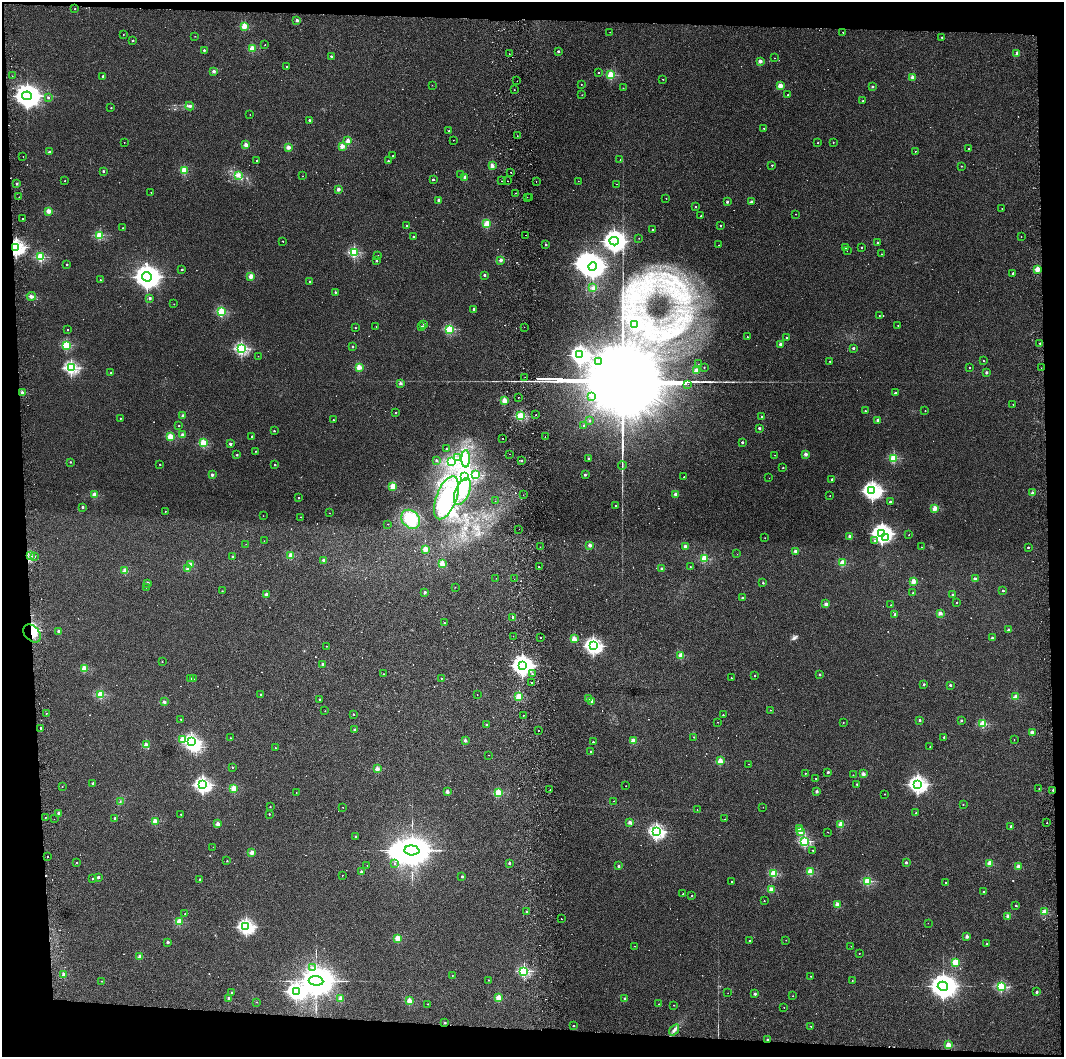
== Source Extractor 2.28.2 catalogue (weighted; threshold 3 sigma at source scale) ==
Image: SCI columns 60-4304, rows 4-4222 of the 4361 x 4228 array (HDU 1 of 3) = the unmasked area's bounding box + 8 px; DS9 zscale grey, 4 x 4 block average (1 PNG px = mean of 4 x 4 image px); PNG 1066 x 1059 px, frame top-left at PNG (2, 2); each listed source drawn as its Kron ellipse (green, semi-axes under 4 px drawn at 4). Shown black and unused: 8% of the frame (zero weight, under 2 of 3 exposures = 3% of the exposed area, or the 3 px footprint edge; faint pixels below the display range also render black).
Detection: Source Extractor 2.28.2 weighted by HDU 2 'WHT'. Background 0.0355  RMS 0.0063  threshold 0.0283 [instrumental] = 3 sigma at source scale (4.5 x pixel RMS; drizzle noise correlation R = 1.50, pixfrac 1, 0.05/0.05 arcsec/px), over >= 5 px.
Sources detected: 680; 7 too faint to see at this stretch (4 x 4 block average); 16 inside a brighter object's white glare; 11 cosmic-ray / hot-pixel residue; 2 long thin detections or spike segments (spike, bleed or trail) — neither listed nor drawn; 3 coinciding with a brighter row at this scale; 3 inside a brighter listed object's ellipse — not listed separately; of the other 638, all 500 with FLUX_AUTO >= 1.05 (the completeness limit of this list) listed and drawn (138 fainter detections not listed), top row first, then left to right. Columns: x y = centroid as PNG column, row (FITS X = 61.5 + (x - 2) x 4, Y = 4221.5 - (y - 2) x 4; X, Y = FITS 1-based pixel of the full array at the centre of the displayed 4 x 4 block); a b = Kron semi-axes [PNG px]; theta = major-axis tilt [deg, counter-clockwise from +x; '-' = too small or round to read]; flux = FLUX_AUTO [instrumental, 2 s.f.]
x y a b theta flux
75 9 2 2 - 5.7
297 20 2 2 - 35
244 26 2 2 - 170
610 32 2 2 - 2
843 32 2 2 - 1.7
123 35 2 2 - 1.2
195 36 2 2 - 2.7
942 37 2 2 - 7.6
133 40 2 2 - 8.3
265 45 2 2 - 2
252 48 2 2 - 150
204 50 2 2 - 13
558 51 2 2 - 15
509 54 2 2 - 1.3
1017 54 2 2 - 65
331 56 2 2 - 17
774 58 2 2 - 1.1
760 61 2 2 - 61
287 66 2 2 - 7
214 71 2 2 - 40
599 72 2 2 - 8.1
611 75 2 2 - 250
12 76 2 2 - 1.2
103 76 2 2 - 16
913 77 2 2 - 77
663 79 2 2 - 4
517 81 2 2 - 2.4
581 84 2 2 - 3
432 85 2 2 - 1.3
780 85 2 2 - 94
872 87 2 2 - 17
623 88 2 2 - 2.3
514 90 2 2 - 1.1
582 95 2 2 - 1.5
788 95 2 2 - 1.9
27 96 5 4 - 5500
48 98 2 2 - 13
863 101 2 2 - 7.2
190 106 4 3 - 7.2
111 108 2 2 - 4.9
250 114 2 2 - 1.1
309 120 2 2 - 13
764 128 2 2 - 6.8
449 131 2 2 - 15
517 136 2 2 - 1.6
453 140 2 2 - 1.7
348 141 2 2 - 97
124 142 2 2 - 1.3
818 143 2 2 - 2.8
833 143 2 2 - 2.2
246 145 2 2 - 82
342 146 2 2 - 92
288 147 2 2 - 77
969 148 2 2 - 2.5
915 151 2 2 - 3
49 152 2 2 - 18
23 156 2 2 - 1.2
393 156 2 2 - 3.4
620 160 2 2 - 1.9
257 161 2 2 - 5
388 161 2 2 - 7.6
772 165 2 2 - 6.1
492 166 2 2 - 74
961 166 2 2 - 4.5
184 170 2 2 - 170
103 171 2 2 - 16
511 172 2 2 - 2.4
238 175 3 2 - 4
460 175 2 2 - 4.3
302 176 2 2 - 1.2
465 177 2 2 - 46
433 180 2 2 - 11
65 181 2 2 - 1.6
501 181 2 2 - 3.1
507 181 2 2 - 2.9
536 181 2 2 - 1.9
578 181 2 2 - 2.8
17 184 2 2 - 20
616 184 2 2 - 1.3
338 189 2 2 - 48
151 192 2 2 - 1.7
516 193 2 2 - 1.5
19 197 2 2 - 2.9
527 197 2 2 - 1.6
530 197 2 2 - 4.9
666 198 2 2 - 2.2
439 200 2 2 - 45
727 202 2 2 - 20
751 202 2 2 - 28
696 207 2 2 - 6.6
1002 208 2 2 - 1.7
48 211 2 2 - 97
796 214 2 2 - 3
701 216 2 2 - 4.4
22 219 2 2 - 3.2
487 224 2 2 - 170
720 225 2 2 - 6.6
407 226 2 2 - 18
123 228 2 2 - 2.8
652 230 2 2 - 6.8
100 235 2 2 - 280
526 235 2 2 - 7.4
1021 236 2 2 - 1.5
413 237 2 2 - 10
639 238 2 2 - 1.2
283 241 2 2 - 3.2
614 241 4 4 - 3700
877 242 2 2 - 10
546 245 2 2 - 19
719 245 2 2 - 1.1
16 247 2 2 - 1400
846 247 2 2 - 9
861 247 2 2 - 8.1
847 251 2 2 - 1.1
354 252 2 2 - 390
881 254 2 2 - 3.1
378 256 2 2 - 1.4
41 257 2 2 - 310
501 260 2 2 - 49
376 261 2 2 - 12
67 264 2 2 - 8
593 266 4 4 - 3500
182 269 2 2 - 11
1037 269 2 2 - 120
1013 273 2 2 - 18
484 275 2 2 - 20
251 276 2 2 - 98
147 277 5 4 - 5700
100 280 2 2 - 1.5
310 281 2 2 - 7
593 288 4 3 - 7.6
335 292 2 2 - 9.6
31 296 4 3 - 9.5
150 298 2 2 - 24
174 304 2 2 - 2.8
474 309 2 2 - 20
221 312 2 2 - 290
879 316 2 2 - 2
424 324 2 2 - 19
635 325 2 2 - 15
898 325 2 2 - 1.4
376 326 2 2 - 1.5
422 327 2 2 - 22
524 327 2 2 - 1.8
355 328 2 2 - 6.8
450 329 2 2 - 330
67 330 2 2 - 5.8
747 337 2 2 - 1.6
787 338 2 2 - 20
1040 343 2 2 - 7.8
780 344 2 2 - 35
66 345 2 2 - 260
352 347 2 2 - 11
853 348 2 2 - 21
241 349 2 2 - 690
580 355 3 2 - 1500
258 356 2 2 - 1.3
599 361 2 2 - 4.1
830 361 2 2 - 5.3
983 361 2 2 - 2.6
698 364 2 2 - 1.2
359 367 2 2 - 130
704 367 2 2 - 3.3
969 367 2 2 - 5.5
71 368 2 2 - 760
1041 368 2 2 - 1.1
697 371 2 2 - 130
986 372 2 2 - 26
111 373 2 2 - 15
525 377 2 2 - 2.2
400 383 2 2 - 35
688 384 2 2 - 1.9
22 393 2 2 - 48
895 393 2 2 - 13
592 396 2 2 - 23
518 397 2 2 - 2.4
504 400 2 2 - 110
1013 404 2 2 - 2.8
865 411 2 2 - 3.2
925 411 2 2 - 2.4
395 413 2 2 - 5.6
183 415 2 2 - 32
536 415 2 2 - 2.5
521 416 2 2 - 360
762 417 2 2 - 27
120 418 2 2 - 3.4
333 420 2 2 - 5.7
877 420 2 2 - 22
589 421 2 2 - 9.8
583 425 2 2 - 3.5
179 426 2 2 - 3.7
759 428 2 2 - 22
274 431 2 2 - 7.6
183 435 2 2 - 58
170 436 2 2 - 150
252 436 2 2 - 7.4
545 437 2 2 - 2.5
503 438 2 2 - 2.1
742 442 2 2 - 15
203 443 2 2 - 240
230 444 2 2 - 29
446 449 2 2 - 9.4
255 451 2 2 - 3.1
509 454 2 2 - 1.4
806 454 2 2 - 50
237 455 2 2 - 10
775 455 2 2 - 1.9
458 458 2 2 - 1.7
588 458 2 2 - 7.4
894 458 2 2 - 300
466 459 8 3 90 22
436 460 2 2 - 13
452 461 3 2 - 12
521 461 2 2 - 12
70 462 2 2 - 7
160 464 2 2 - 6.9
275 465 2 2 - 7.3
622 466 4 2 - 3
783 468 2 2 - 4.9
212 475 2 2 - 36
476 475 2 2 - 380
585 475 2 2 - 15
464 477 3 2 - 6.6
684 477 2 2 - 3.9
769 478 2 2 - 1.2
832 479 2 2 - 11
393 486 2 2 - 180
872 491 3 3 - 1800
462 492 14 7 65 57
1032 493 2 2 - 32
676 494 2 2 - 54
94 495 2 2 - 130
523 495 2 2 - 3.1
830 496 2 2 - 1.3
299 498 2 2 - 7.7
446 498 23 10 69 230
495 501 2 2 - 1.1
890 501 2 2 - 14
615 505 2 2 - 4.4
83 507 2 2 - 24
935 508 2 2 - 110
165 511 2 2 - 1.9
329 513 2 2 - 1.2
263 516 2 2 - 1.2
300 517 2 2 - 2.9
411 519 10 8 -47 120
388 524 2 2 - 3
519 529 2 2 - 1.7
882 533 3 3 - 2400
909 535 2 2 - 1.8
850 536 2 2 - 59
765 538 2 2 - 2.1
886 538 4 2 - 97
264 541 2 2 - 1.1
875 541 2 2 - 12
246 544 2 2 - 1.1
590 545 2 2 - 56
685 546 2 2 - 59
540 547 2 2 - 1.4
921 547 2 2 - 2.6
1028 547 2 2 - 12
425 549 2 2 - 110
796 551 2 2 - 40
737 554 2 2 - 1.1
31 556 2 2 - 2.6
34 556 2 2 - 2.6
291 556 2 2 - 130
233 557 2 2 - 28
704 559 2 2 - 230
324 560 2 2 - 25
843 563 2 2 - 160
190 564 2 2 - 66
442 564 2 2 - 110
539 567 2 2 - 3.6
690 567 2 2 - 3.9
187 569 2 2 - 63
662 569 2 2 - 20
125 571 2 2 - 110
496 578 2 2 - 1.3
514 579 2 2 - 1.3
975 579 2 2 - 47
913 581 2 2 - 100
148 583 2 2 - 26
763 583 2 2 - 11
146 587 2 2 - 3.8
455 587 2 2 - 2.6
222 591 2 2 - 4
1003 591 2 2 - 12
425 592 2 2 - 21
913 593 2 2 - 7.5
266 594 2 2 - 50
953 595 2 2 - 31
742 598 2 2 - 14
957 603 2 2 - 4.3
826 604 2 2 - 52
891 605 2 2 - 4
940 613 2 2 - 58
895 614 2 2 - 34
513 617 2 2 - 27
444 623 2 2 - 7.9
1009 630 2 2 - 30
59 631 2 2 - 28
32 633 10 7 -50 44
513 636 2 2 - 1.9
541 638 2 2 - 2.1
992 638 2 2 - 18
574 639 2 2 - 110
326 646 2 2 - 3
593 646 3 2 - 1400
681 655 2 2 - 150
162 662 2 2 - 4.1
323 665 2 2 - 37
522 665 4 3 - 3100
84 669 2 2 - 150
384 674 2 2 - 1.9
532 674 2 2 - 8.7
820 674 2 2 - 13
755 676 2 2 - 4.9
441 678 2 2 - 3.3
731 678 2 2 - 4.2
191 679 2 2 - 11
194 679 2 2 - 1.4
532 683 2 2 - 8.5
924 684 2 2 - 15
950 685 2 2 - 18
261 694 2 2 - 6.2
101 695 2 2 - 230
477 695 2 2 - 1.1
519 696 2 2 - 160
1016 697 2 2 - 98
319 699 2 2 - 8.3
588 699 2 2 - 33
592 701 2 2 - 36
164 702 2 2 - 38
770 710 2 2 - 3.3
325 711 2 2 - 1.6
46 713 2 2 - 2
353 714 2 2 - 2
523 715 2 2 - 3.7
723 715 2 2 - 5.3
181 719 2 2 - 4.1
919 720 2 2 - 16
961 720 2 2 - 17
717 722 2 2 - 1.5
843 722 2 2 - 2.9
983 724 2 2 - 230
486 725 2 2 - 6.4
40 728 2 2 - 5.8
354 730 2 2 - 15
538 731 2 2 - 2.4
1032 732 2 2 - 65
694 737 2 2 - 5.7
944 737 2 2 - 14
230 738 2 2 - 1.1
1014 739 2 2 - 1.7
182 740 2 2 - 120
465 740 2 2 - 36
633 740 2 2 - 97
191 741 2 2 - 890
593 742 2 2 - 11
146 745 2 2 - 84
930 747 2 2 - 2
275 748 2 2 - 4.5
591 752 2 2 - 22
488 755 2 2 - 1.4
720 761 2 2 - 130
749 764 2 2 - 1.6
232 767 2 2 - 8.5
377 769 2 2 - 81
828 772 2 2 - 18
805 773 2 2 - 4.3
863 774 2 2 - 54
853 775 2 2 - 2.9
816 778 2 2 - 4.7
93 783 2 2 - 16
857 784 2 2 - 5.2
918 784 3 3 - 1700
202 785 3 2 - 1300
626 786 2 2 - 1.8
62 787 2 2 - 3.7
234 788 2 2 - 160
1039 788 2 2 - 1.7
550 790 2 2 - 1.5
1053 790 2 2 - 11
817 791 2 2 - 34
447 792 2 2 - 46
296 793 2 2 - 1.8
498 793 2 2 - 190
884 794 2 2 - 3
120 801 2 2 - 2.3
614 801 2 2 - 2
963 805 2 2 - 4.8
270 807 2 2 - 3.9
343 807 2 2 - 1.4
763 807 2 2 - 1.6
697 810 2 2 - 1.2
58 813 2 2 - 29
916 813 2 2 - 19
181 814 2 2 - 8.3
269 814 2 2 - 8.2
45 817 2 2 - 1.9
115 818 2 2 - 24
54 819 2 2 - 1.4
725 819 2 2 - 2.9
155 821 2 2 - 110
630 822 2 2 - 54
1047 823 2 2 - 3.9
218 824 2 2 - 69
841 824 2 2 - 130
1011 826 2 2 - 24
799 828 2 2 - 49
656 832 2 2 - 1100
800 832 2 2 - 54
828 832 2 2 - 2.7
356 836 2 2 - 9.4
805 841 2 2 - 460
213 847 2 2 - 1.1
412 850 7 5 -3 14000
813 850 2 2 - 2.2
252 853 2 2 - 79
47 857 2 2 - 2.2
227 861 2 2 - 6
906 862 2 2 - 28
77 863 2 2 - 6.3
509 863 2 2 - 20
990 863 2 2 - 110
394 864 2 2 - 1.7
367 865 2 2 - 1.4
618 866 2 2 - 23
1018 866 2 2 - 50
361 872 2 2 - 29
811 872 2 2 - 190
774 873 2 2 - 230
342 875 2 2 - 3.3
462 876 2 2 - 14
98 877 2 2 - 26
92 879 2 2 - 4.8
200 879 2 2 - 8.8
868 881 2 2 - 290
732 882 2 2 - 3
946 882 2 2 - 1.7
771 889 2 2 - 100
984 891 2 2 - 7.6
683 894 2 2 - 5.6
692 896 2 2 - 3.5
764 901 2 2 - 3.9
837 904 2 2 - 78
1016 906 2 2 - 8.2
527 911 2 2 - 5.8
1044 912 2 2 - 140
185 914 2 2 - 3.6
1008 916 2 2 - 54
561 919 2 2 - 4.5
179 922 2 2 - 170
928 923 2 2 - 1.1
246 927 3 2 - 1100
967 937 2 2 - 44
398 938 2 2 - 130
786 940 2 2 - 2.6
750 941 2 2 - 6.7
168 942 2 2 - 28
987 943 2 2 - 5.6
635 946 2 2 - 1.3
851 946 2 2 - 1.6
859 953 2 2 - 3.4
140 957 2 2 - 61
955 962 2 2 - 180
312 967 2 2 - 6.8
524 971 2 2 - 510
64 975 2 2 - 69
452 975 2 2 - 1.4
811 976 2 2 - 1.6
488 980 2 2 - 3.9
102 981 2 2 - 1.9
316 981 7 4 -5 16000
852 981 2 2 - 2.3
943 986 5 4 - 6200
1001 987 2 2 - 350
296 991 3 2 - 1500
231 992 2 2 - 11
1037 992 2 2 - 18
728 993 2 2 - 1.4
755 994 2 2 - 29
793 996 2 2 - 2.5
229 998 2 2 - 40
498 998 2 2 - 120
341 999 2 2 - 85
625 999 2 2 - 36
409 1001 2 2 - 140
257 1002 2 2 - 2.2
428 1004 2 2 - 2.8
659 1004 2 2 - 4.4
674 1005 2 2 - 2.8
784 1007 2 2 - 1.7
445 1023 3 2 - 2.3
573 1026 2 2 - 5.3
811 1026 2 2 - 2.9
674 1030 6 3 54 8.8
767 1039 2 2 - 12
948 1045 2 2 - 140
Overlapping masked pixels (flux is a lower limit): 3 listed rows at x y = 16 247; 32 633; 1053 790
Diffuse or blended objects may show on this block-average render without a row.